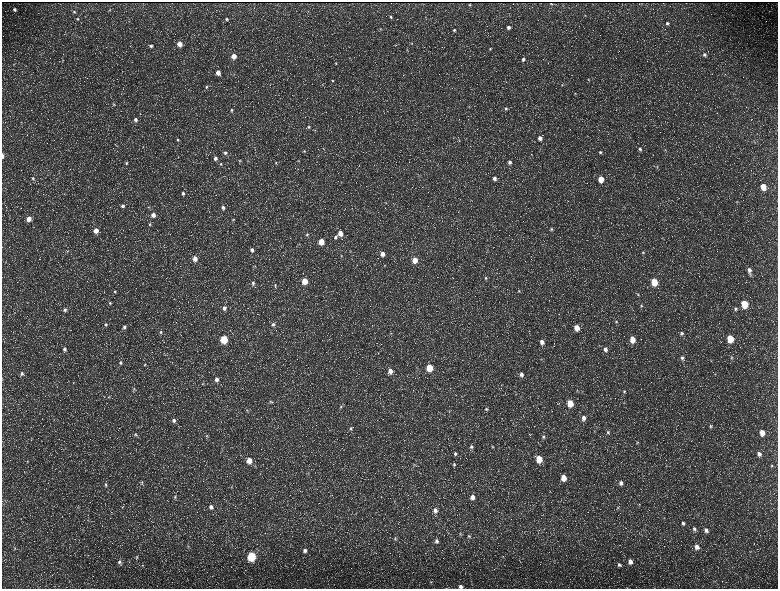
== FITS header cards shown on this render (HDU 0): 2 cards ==
NAXIS1  =                 1552 / length of data axis 1
NAXIS2  =                 1173 / length of data axis 2

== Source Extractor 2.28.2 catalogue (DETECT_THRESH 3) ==
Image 1552 x 1173 px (HDU 0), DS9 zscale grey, zoomed out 1/2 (1 PNG px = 2 x 2 image px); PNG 780 x 591 px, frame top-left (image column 1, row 1173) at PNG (2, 2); no overlay
Background 221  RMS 9.8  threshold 29.5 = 3 sigma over >= 5 px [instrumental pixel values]
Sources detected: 223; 33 cannot appear on this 1/2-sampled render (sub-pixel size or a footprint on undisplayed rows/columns) and are not listed; the other 190 listed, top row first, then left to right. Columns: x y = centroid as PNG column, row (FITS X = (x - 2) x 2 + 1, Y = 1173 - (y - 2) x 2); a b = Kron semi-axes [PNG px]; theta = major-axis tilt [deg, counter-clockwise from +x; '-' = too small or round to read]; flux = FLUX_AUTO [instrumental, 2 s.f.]
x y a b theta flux
551 3 2 1 - 1100
470 5 2 2 - 1500
15 9 4 3 - 4400
109 10 4 3 - 1300
74 12 4 4 - 2300
585 15 3 3 - 1200
391 17 3 3 - 2600
77 19 4 3 - 2300
226 19 3 3 - 2700
667 23 4 3 - 3400
508 27 4 3 - 5700
454 30 3 3 - 2500
180 44 4 3 - 22000
412 44 3 3 - 1100
151 46 4 3 - 4300
490 49 4 3 - 1900
407 50 3 3 - 1400
705 55 5 4 - 4900
234 56 4 3 - 21000
349 58 3 2 - 930
523 59 4 4 - 4300
336 63 5 3 - 2400
14 64 3 2 - 1300
218 73 4 3 - 14000
588 79 4 3 - 1500
333 81 4 4 - 2300
562 85 4 3 - 1500
206 87 4 3 - 2100
575 93 4 3 - 1400
113 104 6 3 -61 2700
506 108 5 4 - 3700
231 110 4 3 - 2500
140 113 3 2 - 820
135 120 5 4 - 7000
309 127 4 4 - 2400
453 137 3 2 - 750
540 138 4 4 - 10000
459 139 4 2 - 1200
177 140 4 3 - 2700
116 146 3 2 - 1200
323 148 5 1 - 930
640 149 4 4 - 4100
665 150 3 3 - 1200
304 151 3 3 - 1800
600 152 4 4 - 3200
225 153 5 4 - 4400
2 156 4 2 - 5400
215 158 4 4 - 5600
240 161 4 3 - 1700
298 161 4 3 - 1300
510 162 4 3 - 5300
126 163 4 4 - 2800
276 163 4 3 - 2000
221 164 4 4 - 2200
657 166 4 3 - 1600
33 178 4 4 - 2500
494 178 4 4 - 7700
601 179 4 4 - 31000
763 187 5 4 - 36000
183 193 4 4 - 4500
737 202 3 2 - 900
386 203 4 2 - 1200
123 206 4 4 - 4000
149 207 4 3 - 1500
223 207 5 4 - 6600
153 215 4 4 - 12000
29 219 4 4 - 20000
233 219 4 3 - 1600
150 224 4 4 - 2300
551 229 4 4 - 3100
96 230 4 4 - 17000
340 233 5 4 - 19000
307 234 5 4 - 3100
335 237 5 4 - 4400
321 241 4 4 - 31000
252 250 5 5 - 6700
643 252 4 4 - 2600
382 254 5 4 - 15000
341 256 3 3 - 1300
195 259 5 4 - 15000
415 260 4 4 - 28000
385 265 4 3 - 1600
254 266 4 3 - 1500
749 270 6 4 -73 8600
486 278 4 4 - 2900
304 281 4 4 - 40000
654 282 5 4 - 64000
253 283 5 4 - 4200
275 285 5 4 - 2700
115 291 4 3 - 2000
519 291 4 3 - 1700
638 295 5 4 - 2500
110 303 4 3 - 2000
744 304 5 4 - 87000
641 306 4 4 - 2500
224 308 5 4 - 7700
735 309 5 4 - 3800
65 310 4 4 - 4500
616 322 5 4 - 2900
106 324 5 3 - 2600
273 324 5 5 - 5100
124 327 4 4 - 4600
577 328 5 4 - 24000
160 332 4 4 - 2700
391 333 3 2 - 1000
682 333 6 4 -71 4300
224 339 5 4 - 90000
730 339 5 4 - 73000
632 340 5 4 - 31000
542 342 5 4 - 10000
65 349 4 4 - 5200
605 349 6 5 - 7900
731 357 4 4 - 2100
682 358 5 5 - 5700
120 363 4 4 - 3400
145 364 4 3 - 1700
429 367 5 4 - 62000
390 371 5 4 - 16000
22 373 5 4 - 4500
521 374 5 4 - 7000
216 379 5 4 - 8500
73 383 5 2 - 1200
203 384 4 4 - 2100
134 389 4 3 - 2200
413 390 2 1 - 460
624 391 4 4 - 3100
109 397 3 3 - 1200
270 402 4 4 - 2500
570 403 5 4 - 51000
624 403 3 2 - 1100
341 407 5 4 - 3200
486 409 5 4 - 3000
247 410 5 3 - 2000
583 418 5 5 - 10000
174 420 5 4 - 5700
711 426 5 5 - 3400
138 427 3 3 - 1200
350 428 5 4 - 3000
594 431 4 2 - 1300
608 432 5 4 - 3600
762 433 5 4 - 21000
135 434 5 4 - 3200
207 436 4 4 - 2700
543 437 5 4 - 3700
31 438 4 3 - 1800
637 442 5 3 - 2200
471 447 6 5 - 4600
493 447 4 3 - 1600
455 454 5 4 - 3800
759 454 6 5 - 8600
539 459 5 4 - 50000
249 460 5 4 - 23000
27 461 3 3 - 1500
454 464 5 3 - 2800
414 465 4 4 - 2300
771 465 5 4 - 2400
563 478 5 4 - 31000
142 482 5 4 - 3100
621 483 6 5 - 7400
105 485 6 4 -83 4000
231 487 4 3 - 1500
175 497 6 4 69 3700
472 497 5 4 - 12000
639 505 4 3 - 1600
211 507 5 5 - 7200
618 507 4 3 - 1800
435 510 6 5 - 9300
683 523 5 4 - 4600
694 529 6 5 - 5200
706 530 6 5 - 7700
460 534 4 3 - 2000
469 536 5 4 - 3700
395 539 4 4 - 2300
437 541 5 4 - 5300
188 546 5 4 - 2400
697 547 6 5 - 11000
14 548 4 3 - 1600
305 550 5 5 - 6800
750 552 4 2 - 1200
251 556 5 4 - 160000
503 556 3 3 - 1400
137 557 4 3 - 2000
119 562 6 4 -74 5600
630 562 5 4 - 13000
142 565 4 3 - 1600
619 565 6 4 -38 4700
714 581 3 2 - 1200
431 582 5 4 - 3300
461 586 5 4 - 7400
446 588 3 2 - 700
At the frame edge (FLAGS 8, measured only in part): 3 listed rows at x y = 2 156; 461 586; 446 588
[33 sub-pixel or undisplayed-footprint detections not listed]